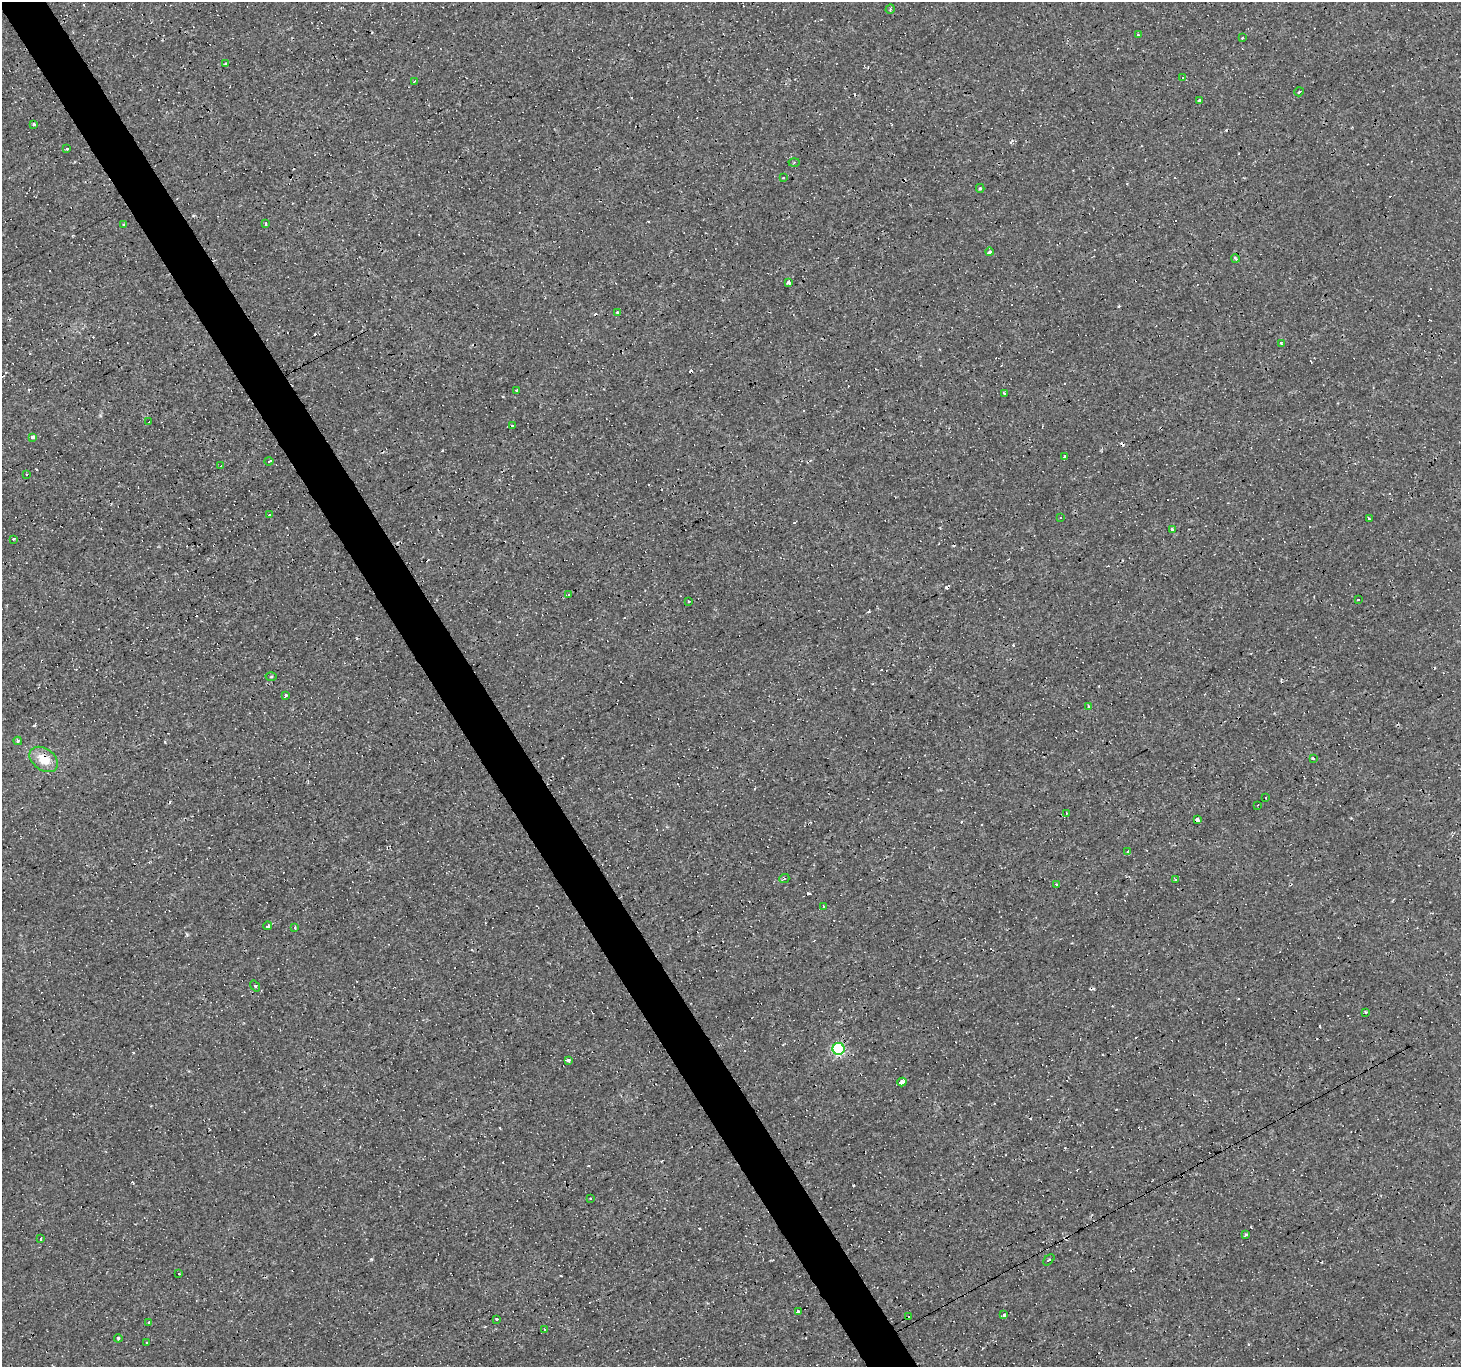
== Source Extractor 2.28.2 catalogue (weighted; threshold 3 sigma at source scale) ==
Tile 11 of 4 x 4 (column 3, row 3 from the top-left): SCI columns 2919-4377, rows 1472-2836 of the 5836 x 5734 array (HDU 1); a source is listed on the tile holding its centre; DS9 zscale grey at full resolution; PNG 1463 x 1369 px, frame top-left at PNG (2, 2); each listed source drawn as its Kron ellipse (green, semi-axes under 4 px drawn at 4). Shown black and unused: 4% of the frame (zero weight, under 3 of 4 exposures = <1% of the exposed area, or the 3 px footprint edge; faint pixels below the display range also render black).
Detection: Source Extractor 2.28.2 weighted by HDU 2 'WHT'; one run over the whole footprint, this tile lists its part. Background 8.11e-04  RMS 8.8e-04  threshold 0.00394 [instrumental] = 3 sigma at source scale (4.5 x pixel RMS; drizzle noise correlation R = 1.50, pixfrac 1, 0.0396/0.0396 arcsec/px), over >= 5 px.
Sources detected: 124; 52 cosmic-ray / hot-pixel residue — neither listed nor drawn; the other 72 listed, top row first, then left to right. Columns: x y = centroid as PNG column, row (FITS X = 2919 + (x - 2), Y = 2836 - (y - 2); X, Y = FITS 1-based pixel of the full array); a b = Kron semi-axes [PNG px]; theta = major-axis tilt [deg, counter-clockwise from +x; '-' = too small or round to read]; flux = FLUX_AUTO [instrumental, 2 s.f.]
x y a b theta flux
890 9 5 4 - 0.11
1138 34 3 2 - 0.078
1242 38 3 2 - 0.089
226 64 3 3 - 0.41
1182 77 3 3 - 1.2
415 81 3 2 - 0.066
1299 92 5 3 - 0.18
1200 100 3 3 - 1.1
33 124 3 3 - 0.39
67 149 3 3 - 0.47
794 162 5 3 - 0.093
783 177 3 3 - 0.14
980 188 4 4 - 0.12
266 223 4 3 - 0.14
124 225 3 3 - 0.65
989 252 4 3 - 0.66
1235 258 4 3 - 0.17
789 282 3 3 - 1
618 313 4 3 - 0.61
1281 344 4 3 - 0.16
516 390 3 3 - 0.76
1004 393 3 3 - 1.3
149 422 3 3 - 0.26
512 425 4 2 - 0.12
32 437 4 3 - 2.8
1064 457 3 3 - 1.6
269 461 4 3 - 1.4
221 466 3 2 - 0.27
27 474 3 3 - 1.4
270 515 3 3 - 0.25
1060 517 3 3 - 0.18
1369 519 3 3 - 0.74
1172 529 3 3 - 0.35
13 539 3 3 - 4.2
568 595 3 2 - 0.18
1358 600 3 3 - 1.2
689 601 2 2 - 0.09
271 677 5 3 - 0.086
286 696 3 3 - 0.19
1089 706 4 3 - 0.46
18 741 4 4 - 0.17
1313 758 3 2 - 0.2
44 759 16 11 -34 1.6
1266 798 2 2 - 0.07
1257 805 3 2 - 0.071
1066 813 3 2 - 0.073
1198 820 3 3 - 5.5
1128 852 3 3 - 1.2
784 879 5 3 - 0.1
1175 879 3 3 - 0.72
1057 884 3 3 - 0.14
824 906 3 2 - 0.12
268 926 4 3 - 0.79
295 927 3 3 - 0.28
255 986 6 3 -52 0.1
1366 1012 3 2 - 0.12
839 1049 6 6 - 12
569 1060 3 3 - 1.8
902 1082 4 3 - 1.1
590 1198 2 2 - 0.081
1246 1235 3 3 - 0.23
40 1239 4 3 - 1.1
1049 1260 7 2 45 0.088
179 1274 3 2 - 0.076
799 1312 4 3 - 1.7
1004 1315 4 4 - 0.12
908 1316 2 2 - 0.071
496 1319 3 3 - 0.33
149 1322 3 3 - 3.5
545 1329 3 3 - 0.55
118 1338 4 3 - 0.16
147 1343 4 3 - 0.5
Overlapping masked pixels (flux is a lower limit): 2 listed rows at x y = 32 437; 44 759
Unlisted compact peaks at least as high as the median listed source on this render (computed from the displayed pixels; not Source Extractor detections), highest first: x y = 371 1259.